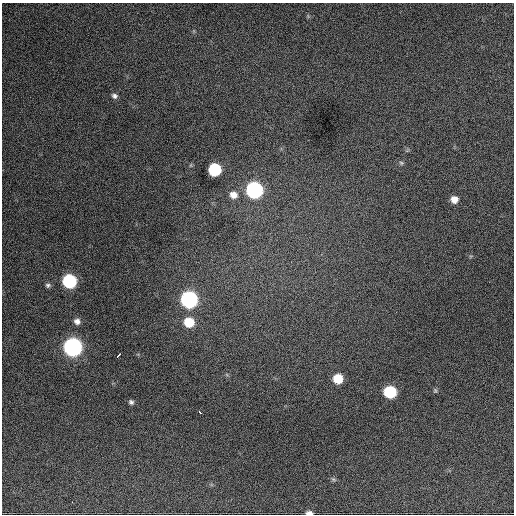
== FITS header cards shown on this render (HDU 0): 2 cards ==
NAXIS1  =                  512 / Axis length
NAXIS2  =                  512 / Axis length

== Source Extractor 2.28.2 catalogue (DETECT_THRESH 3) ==
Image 512 x 512 px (HDU 0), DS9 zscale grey, 1 PNG px = 1 image px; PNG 516 x 516 px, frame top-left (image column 1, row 512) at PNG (2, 3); no overlay
Background 1290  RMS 30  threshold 90.9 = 3 sigma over >= 5 px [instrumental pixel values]
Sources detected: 21; all 21 listed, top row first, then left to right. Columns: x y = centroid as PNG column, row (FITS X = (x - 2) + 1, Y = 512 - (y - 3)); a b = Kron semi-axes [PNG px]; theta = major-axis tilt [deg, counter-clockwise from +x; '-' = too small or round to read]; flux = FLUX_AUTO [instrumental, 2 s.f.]
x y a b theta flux
114 96 7 6 - 6200
401 163 6 5 - 3400
215 170 8 8 - 170000
254 190 9 8 - 540000
233 195 9 8 - 17000
454 199 7 6 - 16000
69 281 8 8 - 250000
48 285 7 6 - 4600
189 299 9 8 - 570000
77 321 7 7 - 9100
189 322 9 8 - 58000
73 347 9 8 - 910000
118 355 5 2 - 9800
338 379 7 7 - 53000
435 390 6 5 - 2900
390 392 8 7 - 150000
131 402 6 6 - 4900
200 412 3 3 - 5700
333 479 7 4 -31 3500
72 502 3 2 - 3000
309 513 6 3 0 9000
At the frame edge (FLAGS 8, measured only in part): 1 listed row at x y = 309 513